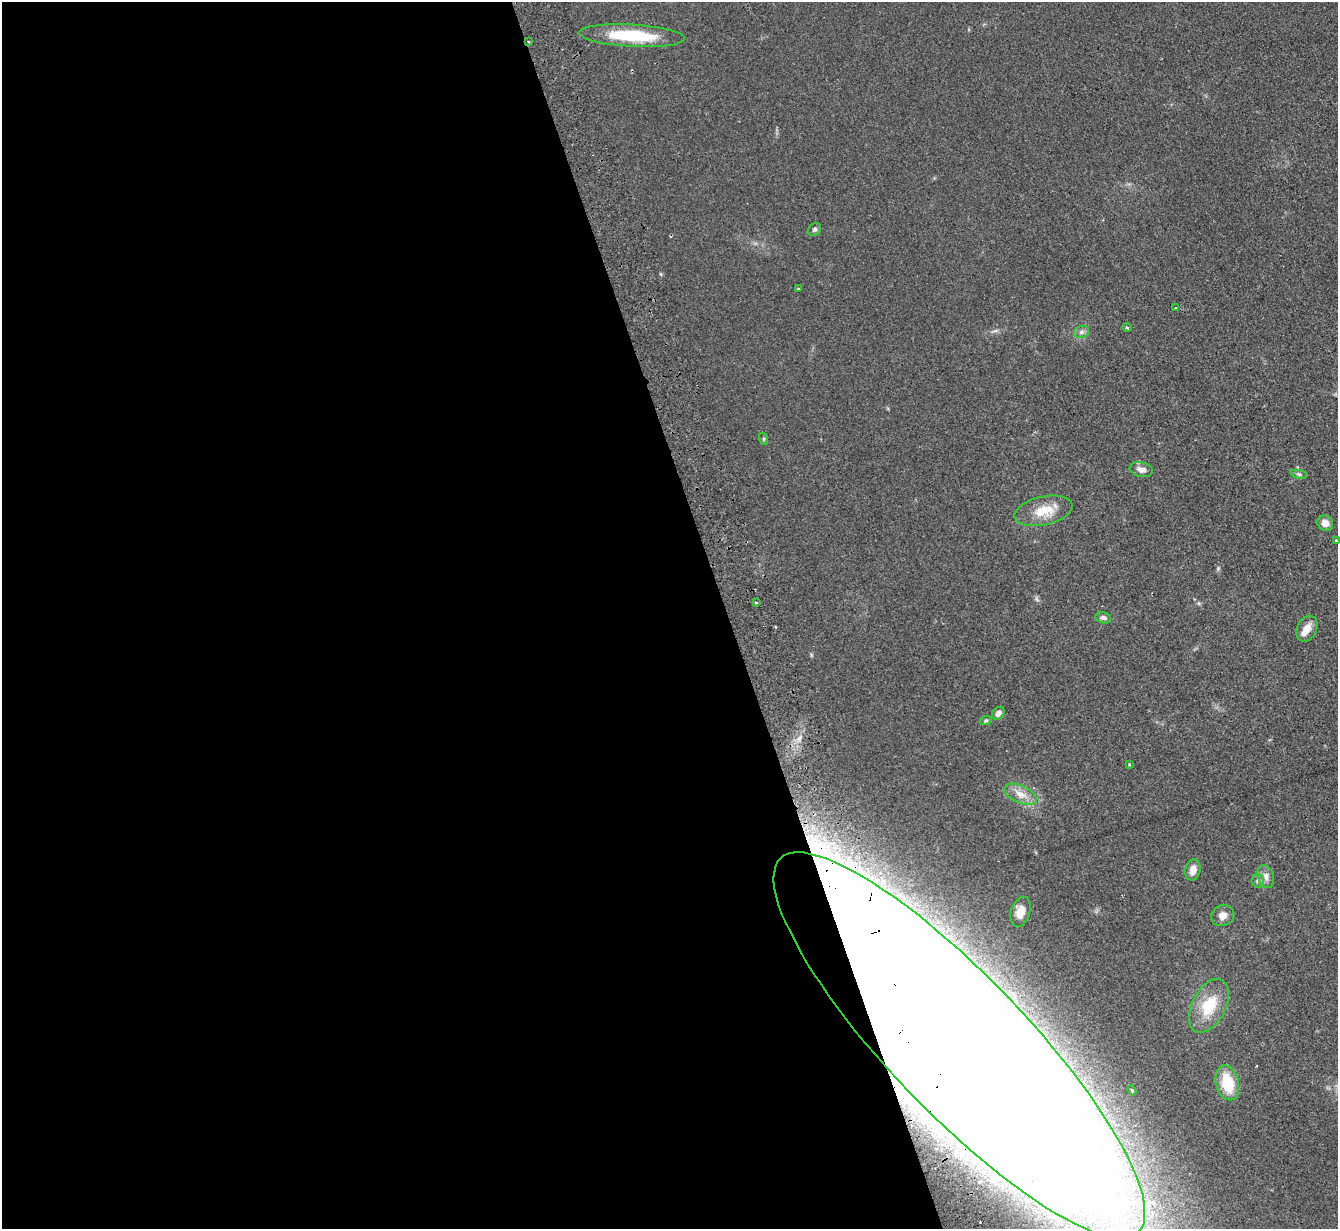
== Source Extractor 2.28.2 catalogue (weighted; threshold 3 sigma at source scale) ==
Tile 9 of 4 x 4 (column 1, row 3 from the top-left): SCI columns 49-1384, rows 1386-2612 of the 5439 x 5351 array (HDU 1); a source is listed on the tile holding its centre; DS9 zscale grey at full resolution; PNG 1340 x 1231 px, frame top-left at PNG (2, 2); each listed source drawn as its Kron ellipse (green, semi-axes under 4 px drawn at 4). Shown black and unused: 54% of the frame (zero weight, under 2 of 3 exposures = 3% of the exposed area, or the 3 px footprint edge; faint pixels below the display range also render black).
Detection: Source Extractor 2.28.2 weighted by HDU 2 'WHT'; one run over the whole footprint, this tile lists its part. Background 0.0751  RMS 0.0075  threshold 0.0339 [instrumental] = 3 sigma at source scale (4.5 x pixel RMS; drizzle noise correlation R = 1.50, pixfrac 1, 0.05/0.05 arcsec/px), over >= 5 px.
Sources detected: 33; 2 inside a brighter object's white glare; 1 cosmic-ray / hot-pixel residue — neither listed nor drawn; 1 inside a brighter listed object's ellipse — not listed separately; the other 29 listed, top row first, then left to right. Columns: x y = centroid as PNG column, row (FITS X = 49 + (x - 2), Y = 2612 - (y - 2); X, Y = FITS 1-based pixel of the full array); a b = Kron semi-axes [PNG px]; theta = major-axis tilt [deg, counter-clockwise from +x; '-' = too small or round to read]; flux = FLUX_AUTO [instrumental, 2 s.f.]
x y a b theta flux
632 36 53 11 -3 39
529 42 3 2 - 0.87
815 229 7 5 45 1.5
799 289 3 2 - 0.76
1175 308 3 2 - 1
1127 327 4 3 - 0.98
1082 332 8 6 21 2.3
764 439 6 4 -72 0.92
1141 470 12 7 -12 4.2
1299 474 9 3 -13 1.2
1044 511 29 14 12 16
1325 523 8 7 - 5.6
1337 540 4 3 - 1.9
756 603 3 2 - 0.7
1103 618 8 5 -14 2
1307 629 13 10 64 6.6
998 713 7 5 46 2.9
986 720 6 4 19 0.97
1129 764 4 3 - 0.62
1020 794 17 8 -24 8
1193 870 10 7 77 5.6
1266 876 12 8 -73 4.2
1258 881 7 6 - 2.1
1021 912 15 9 72 11
1223 916 12 10 24 4.6
1209 1006 29 16 63 25
959 1045 259 68 -46 5100
1227 1083 18 11 -75 23
1132 1090 5 4 - 1.1
Overlapping masked pixels (flux is a lower limit): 1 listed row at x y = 959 1045
Isophote crosses this tile's border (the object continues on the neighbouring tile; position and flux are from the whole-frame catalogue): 2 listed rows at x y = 1337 540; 959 1045